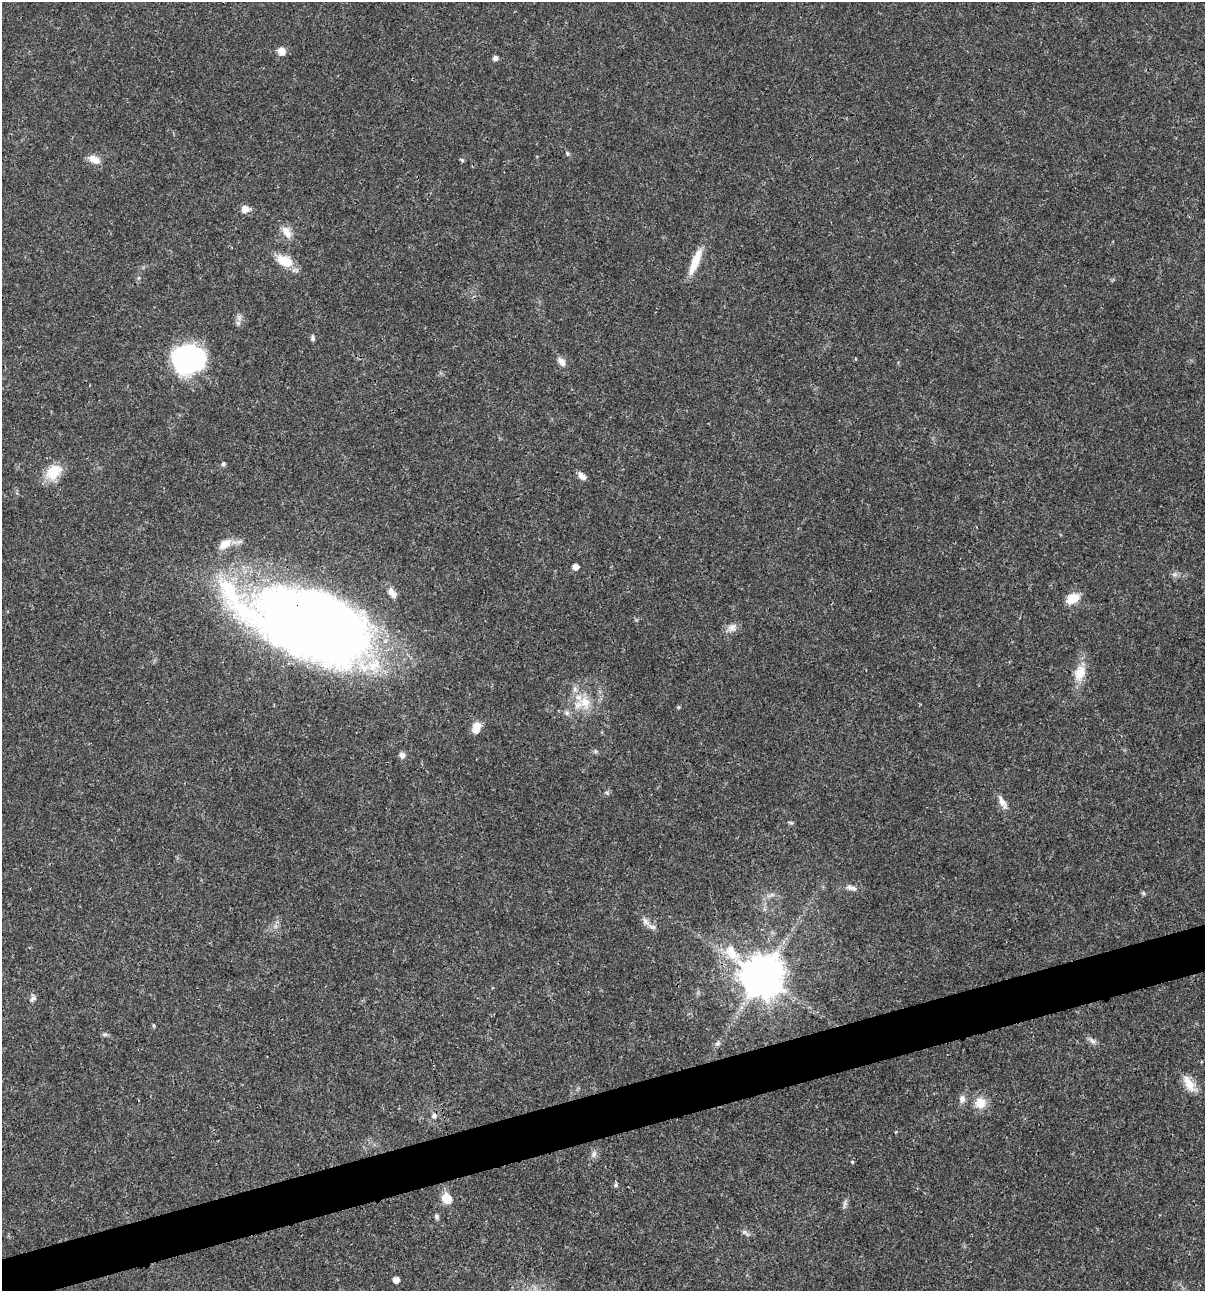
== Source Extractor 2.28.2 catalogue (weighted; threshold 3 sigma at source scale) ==
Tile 7 of 4 x 4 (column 3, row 2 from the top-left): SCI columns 2506-3708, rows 2581-3869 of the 4960 x 5159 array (HDU 1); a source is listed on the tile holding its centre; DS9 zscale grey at full resolution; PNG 1207 x 1293 px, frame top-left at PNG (2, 2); no overlay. Shown black and unused: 4% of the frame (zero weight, under 3 of 4 exposures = <1% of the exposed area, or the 3 px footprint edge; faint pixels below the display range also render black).
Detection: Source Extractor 2.28.2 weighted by HDU 2 'WHT'; one run over the whole footprint, this tile lists its part. Background 0.017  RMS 0.0016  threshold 0.00737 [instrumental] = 3 sigma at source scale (4.5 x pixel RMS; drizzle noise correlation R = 1.50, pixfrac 1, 0.0396/0.0396 arcsec/px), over >= 5 px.
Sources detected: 60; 1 inside a brighter object's white glare — not listed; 5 inside a brighter listed object's ellipse — not listed separately; the other 54 listed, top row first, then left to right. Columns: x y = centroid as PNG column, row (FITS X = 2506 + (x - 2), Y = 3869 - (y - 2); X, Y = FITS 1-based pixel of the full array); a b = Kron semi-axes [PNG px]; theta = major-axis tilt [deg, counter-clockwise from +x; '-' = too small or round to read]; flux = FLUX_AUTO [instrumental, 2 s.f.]
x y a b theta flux
281 51 10 8 -78 1.3
495 58 5 5 - 0.63
567 153 6 4 -78 0.26
94 159 16 9 -27 1.6
462 160 6 5 - 0.27
245 209 8 8 - 1.4
286 232 18 10 -56 1.7
284 261 19 11 -26 4.1
695 261 34 9 68 3.5
239 317 10 5 -64 0.61
313 338 8 5 88 0.38
562 362 11 7 -51 1
183 363 38 24 80 20
223 464 6 5 - 0.34
53 472 18 13 46 4.4
582 476 11 7 -43 0.91
225 544 17 10 37 2.1
575 567 6 5 - 0.98
1175 574 8 5 11 0.47
392 592 16 8 -53 1.2
1073 598 16 11 31 2.4
312 623 118 56 -20 220
732 628 14 10 32 1.1
1080 673 20 13 68 3
585 702 21 16 -64 3.6
678 707 5 4 - 0.2
476 727 14 9 65 1.6
595 751 6 5 - 0.29
402 755 8 7 - 0.76
607 793 6 4 -19 0.24
1002 802 18 8 -62 1.2
791 822 8 4 -9 0.24
849 887 9 7 -35 0.62
1143 893 5 5 - 0.26
772 895 7 4 -19 0.35
645 921 13 7 -50 0.85
762 976 13 12 - 500
33 998 9 6 50 0.5
154 1025 6 3 -81 0.19
105 1034 9 4 0 0.33
1092 1041 12 6 -37 0.65
718 1044 8 5 35 0.43
1189 1084 26 10 -56 2.3
962 1099 11 8 82 0.88
980 1103 16 15 - 2.3
434 1116 8 7 - 0.59
594 1154 11 6 67 0.66
852 1162 5 4 - 0.19
616 1185 6 5 - 0.32
447 1198 10 8 -57 2.8
844 1204 15 3 81 0.44
436 1216 7 5 -67 0.35
745 1233 13 5 -37 0.52
396 1280 5 5 - 1.1
Overlapping masked pixels (flux is a lower limit): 1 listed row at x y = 312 623